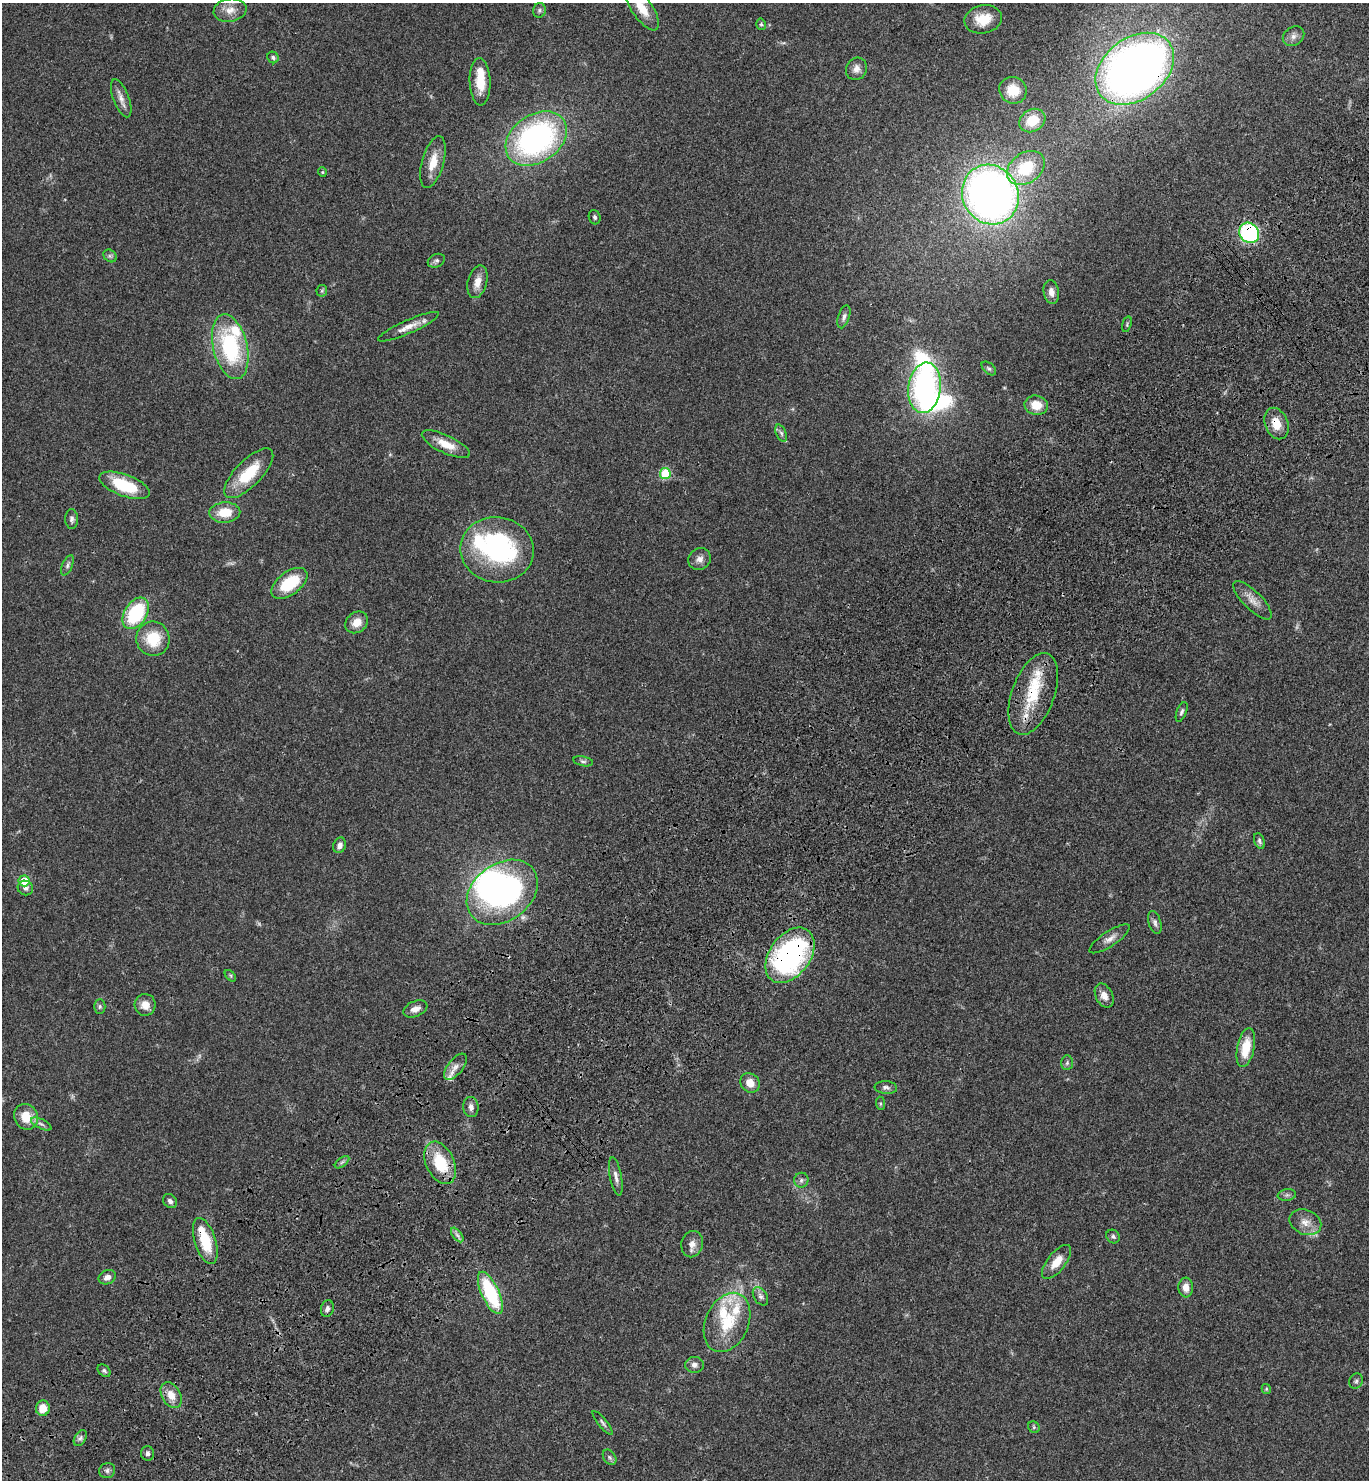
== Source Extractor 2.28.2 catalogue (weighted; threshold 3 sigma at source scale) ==
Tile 7 of 4 x 4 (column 3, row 2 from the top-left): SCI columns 2977-4343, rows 3058-4535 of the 6096 x 6112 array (HDU 1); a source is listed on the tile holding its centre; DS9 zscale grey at full resolution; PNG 1371 x 1482 px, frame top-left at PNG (2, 3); each listed source drawn as its Kron ellipse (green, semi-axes under 4 px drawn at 4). Shown black and unused: <1% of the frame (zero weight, under 3 of 4 exposures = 6% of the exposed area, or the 3 px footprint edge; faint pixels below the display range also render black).
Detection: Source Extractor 2.28.2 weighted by HDU 2 'WHT'; one run over the whole footprint, this tile lists its part. Background 0.047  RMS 0.0053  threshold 0.024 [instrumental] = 3 sigma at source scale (4.5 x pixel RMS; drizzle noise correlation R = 1.50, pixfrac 1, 0.05/0.05 arcsec/px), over >= 5 px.
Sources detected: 121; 4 too faint to see at this stretch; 5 inside a brighter object's white glare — neither listed nor drawn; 9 inside a brighter listed object's ellipse — not listed separately; the other 103 listed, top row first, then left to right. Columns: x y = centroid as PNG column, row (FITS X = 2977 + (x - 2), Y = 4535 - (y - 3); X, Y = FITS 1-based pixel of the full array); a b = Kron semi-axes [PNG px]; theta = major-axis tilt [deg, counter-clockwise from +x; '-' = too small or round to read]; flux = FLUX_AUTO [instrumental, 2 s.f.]
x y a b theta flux
642 8 26 10 -55 9.4
230 10 16 11 10 5.4
539 10 7 6 - 1.2
983 19 19 14 11 10
761 24 6 4 -75 0.83
1293 36 11 9 35 2.6
273 57 6 5 - 0.99
856 69 11 10 - 3.2
1135 69 43 30 37 380
480 82 24 10 -88 10
1013 90 14 13 - 9.7
121 98 20 8 -69 4
1032 120 14 11 31 11
536 139 33 24 35 130
433 162 27 11 74 9
1026 168 20 15 36 21
322 172 5 4 - 0.58
990 195 30 28 -60 320
595 217 7 6 - 1
1249 233 11 9 -45 64
110 256 7 6 - 1.2
436 261 9 6 26 1.5
477 282 17 9 74 5.5
322 291 6 5 - 0.8
1051 292 12 7 -80 3
844 317 12 5 72 1.7
1127 324 8 4 73 0.81
408 327 33 6 24 5.8
230 347 33 17 -76 50
989 368 8 5 -44 1.1
925 388 25 16 83 100
1036 405 11 9 -12 8.3
1276 423 16 11 -67 8
781 433 9 5 -67 1.3
446 444 26 9 -25 8.5
249 473 32 13 46 19
665 474 5 5 - 27
124 485 27 11 -20 24
225 512 15 10 3 11
72 519 10 6 -89 1.6
497 550 37 32 -7 78
700 559 12 10 42 3.1
67 565 11 5 67 1.5
289 583 21 11 36 21
1252 600 25 9 -45 5.2
136 613 17 11 58 38
357 622 12 10 38 5.8
153 639 17 16 - 16
1033 694 43 21 70 24
1182 712 10 5 69 1.3
583 761 10 4 -11 1.2
1259 841 8 5 -71 1.2
340 845 8 6 71 2.5
24 881 5 5 - 12
25 888 8 7 - 1.6
502 892 39 28 36 130
1155 923 12 6 -74 1.8
1110 939 24 7 33 3.9
790 955 31 20 54 110
230 976 7 4 -45 0.81
1104 996 13 8 -63 4.2
145 1005 11 10 - 4.7
100 1006 7 5 -90 1.2
415 1009 13 7 23 3.3
1246 1048 20 8 78 12
1067 1063 7 6 - 1.2
455 1067 15 7 51 3.8
750 1083 10 9 - 5.3
886 1087 11 6 -5 1.7
880 1103 7 4 -84 0.75
471 1107 10 7 -83 2.6
26 1117 13 11 -59 9.8
41 1124 11 4 -26 1.8
342 1162 8 4 37 1.1
440 1163 22 14 -65 21
616 1177 19 6 -79 2.8
801 1180 7 7 - 1.6
1287 1195 9 6 8 1.3
170 1201 8 6 -46 1.8
1305 1222 16 12 -23 5.6
457 1235 8 4 -53 1.5
1113 1236 7 6 - 1.2
205 1241 24 10 -72 17
692 1244 13 11 77 4
1057 1262 20 9 52 7.7
107 1277 9 6 25 2.7
1186 1287 10 7 -86 4.7
490 1293 23 9 -65 39
760 1296 10 6 -58 1.8
327 1309 8 6 76 1.8
727 1322 31 21 65 22
694 1365 9 8 - 2.2
104 1371 7 5 -43 1.1
1356 1381 8 6 63 1.3
1266 1389 5 4 - 0.55
171 1395 14 9 -60 6.1
43 1408 7 7 - 7.4
602 1423 15 4 -51 1.5
1034 1427 6 5 - 0.81
80 1438 9 5 60 1.5
148 1453 7 6 - 1.5
610 1457 8 6 -55 1.2
107 1471 8 7 - 1.5
Overlapping masked pixels (flux is a lower limit): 7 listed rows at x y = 1135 69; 1249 233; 1276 423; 1033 694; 502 892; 790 955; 205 1241
Isophote crosses this tile's border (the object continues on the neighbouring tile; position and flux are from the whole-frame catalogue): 1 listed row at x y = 642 8